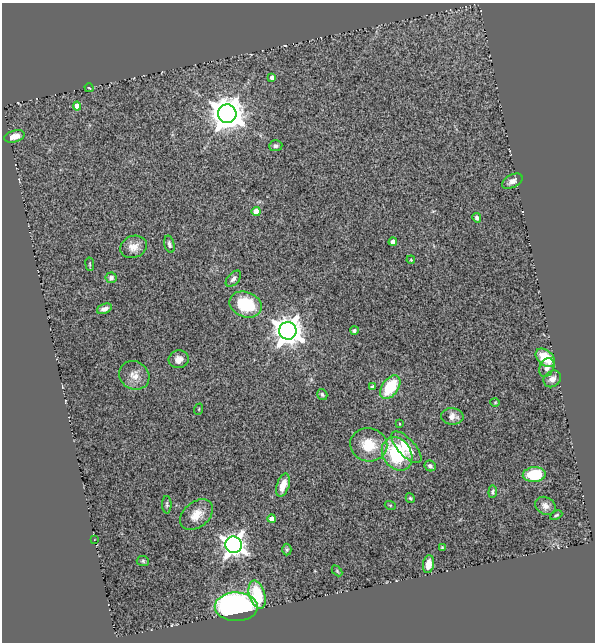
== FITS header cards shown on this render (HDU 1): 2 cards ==
NAXIS1  =                  593
NAXIS2  =                  640

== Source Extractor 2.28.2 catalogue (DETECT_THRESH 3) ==
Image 593 x 640 px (HDU 1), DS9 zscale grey, 1 PNG px = 1 image px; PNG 597 x 644 px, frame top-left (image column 1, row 640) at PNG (2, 3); each listed source drawn as its Kron ellipse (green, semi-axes under 4 px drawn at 4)
Background 0.844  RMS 0.087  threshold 0.262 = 3 sigma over >= 5 px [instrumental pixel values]
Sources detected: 55; all 55 listed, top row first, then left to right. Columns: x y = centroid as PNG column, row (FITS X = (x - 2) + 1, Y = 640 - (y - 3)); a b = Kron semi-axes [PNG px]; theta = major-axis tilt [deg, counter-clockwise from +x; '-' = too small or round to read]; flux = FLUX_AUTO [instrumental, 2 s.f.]
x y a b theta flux
272 77 4 3 - 21
89 88 4 2 - 4.6
77 106 4 4 - 64
227 114 9 9 - 12000
14 136 10 6 16 54
276 146 7 5 5 18
512 181 11 6 28 32
256 211 4 4 - 110
477 218 5 4 - 15
393 242 4 4 - 53
169 244 9 5 -76 19
133 247 13 11 19 57
411 260 4 3 - 5.5
90 264 7 3 -82 6.9
111 278 5 5 - 22
233 279 9 5 48 21
246 304 16 12 -22 290
104 309 8 4 21 25
354 330 4 4 - 18
288 331 9 8 - 8100
545 358 11 7 -41 150
179 359 10 9 - 43
547 368 10 7 64 34
134 375 15 14 - 65
552 379 9 7 39 40
372 387 4 4 - 16
390 387 13 8 55 230
322 395 6 5 - 11
495 402 4 4 - 5.8
199 409 6 3 72 5.8
452 416 11 8 -4 45
400 424 3 3 - 5.5
369 445 18 16 -11 150
406 447 20 8 -48 100
397 454 18 14 -56 430
430 466 6 5 - 18
534 475 11 7 5 210
283 485 12 6 71 71
493 492 6 4 84 11
410 498 5 4 - 8.1
167 505 9 4 -90 12
390 505 5 3 - 5.4
545 506 10 8 -32 34
197 515 19 12 39 90
556 515 6 3 25 8.9
272 519 4 4 - 41
94 540 2 2 - 4.1
234 545 8 8 - 4500
442 548 3 2 - 5.5
287 550 6 4 88 9.4
143 561 6 5 - 9.5
428 564 9 5 81 62
337 571 6 4 -46 6.6
257 595 14 8 -73 260
236 607 21 14 -1 1900